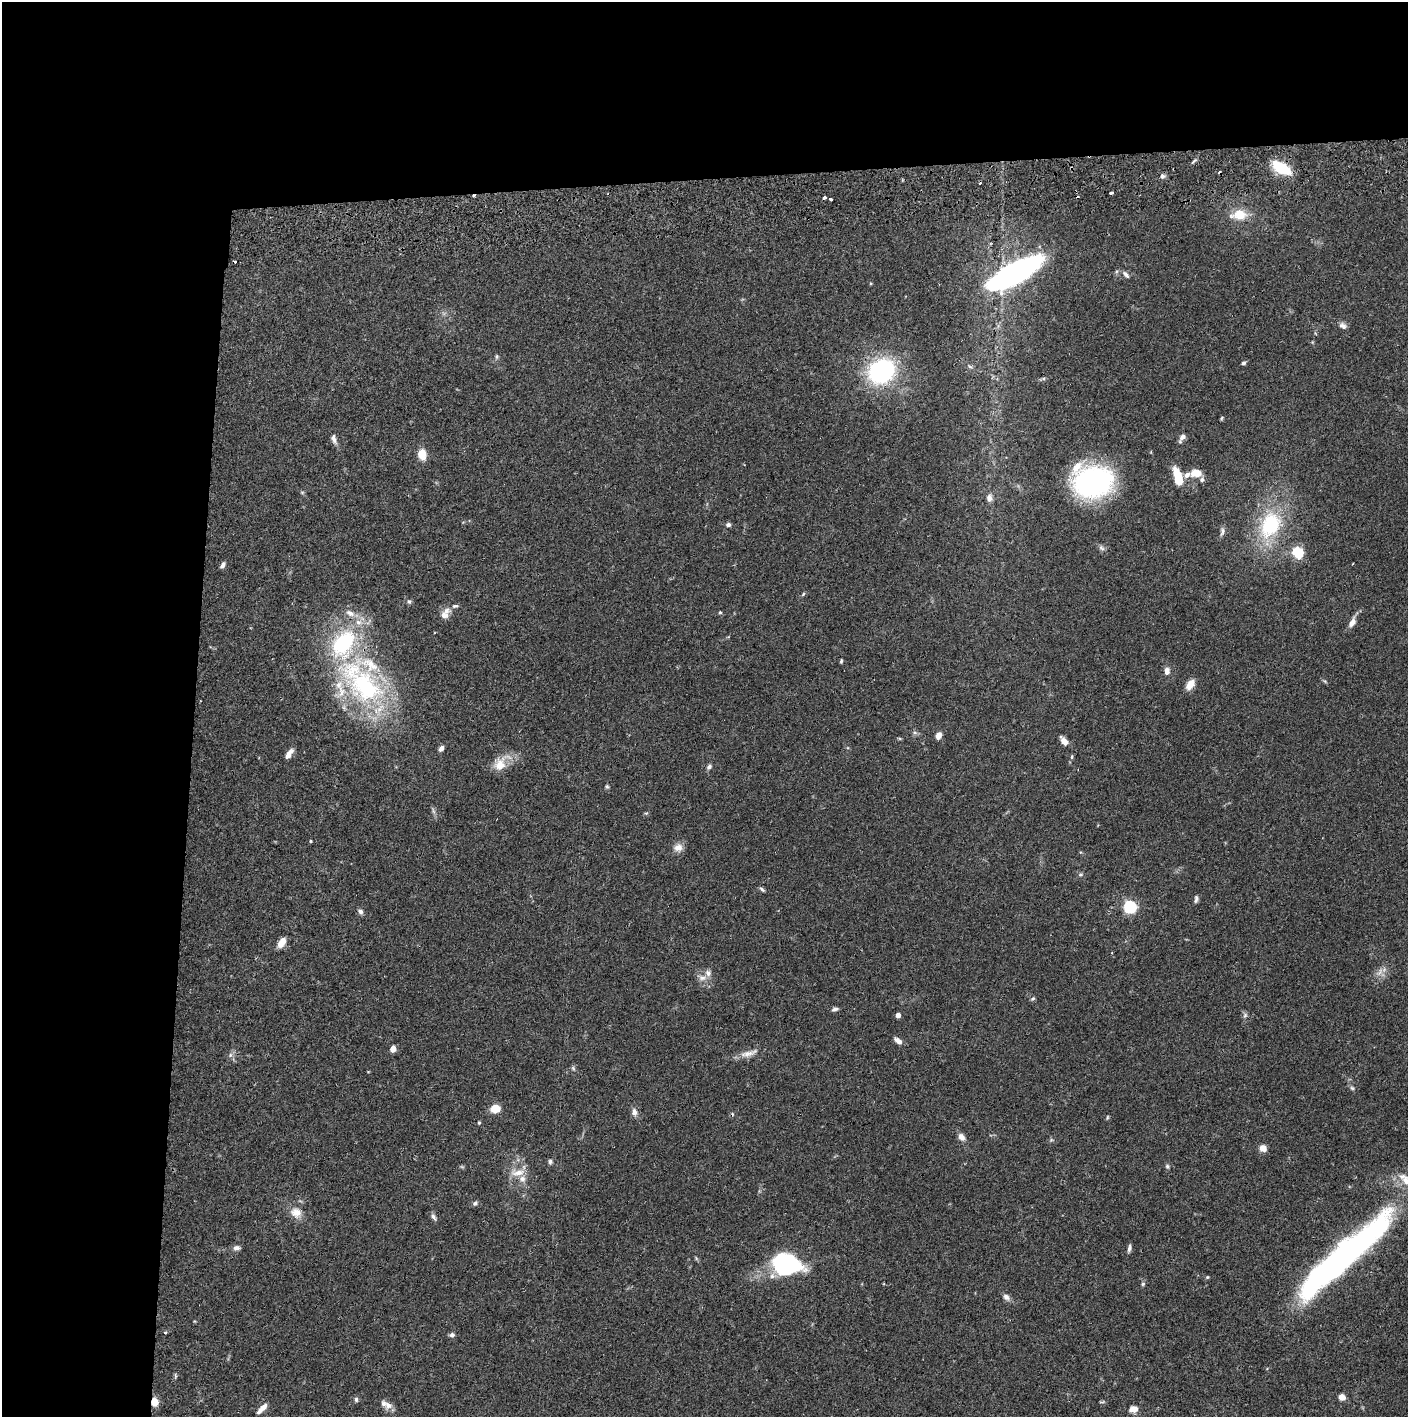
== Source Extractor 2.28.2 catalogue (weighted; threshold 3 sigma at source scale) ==
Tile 1 of 3 x 3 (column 1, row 1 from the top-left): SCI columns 4-1409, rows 2888-4302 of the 4228 x 4360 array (HDU 1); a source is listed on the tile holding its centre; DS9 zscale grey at full resolution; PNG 1410 x 1419 px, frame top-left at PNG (2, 2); no overlay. Shown black and unused: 24% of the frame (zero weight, under 2 of 3 exposures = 3% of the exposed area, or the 3 px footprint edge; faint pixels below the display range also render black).
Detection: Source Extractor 2.28.2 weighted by HDU 2 'WHT'; one run over the whole footprint, this tile lists its part. Background 0.0687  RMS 0.0048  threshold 0.0217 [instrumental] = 3 sigma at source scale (4.5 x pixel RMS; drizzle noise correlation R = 1.50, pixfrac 1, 0.05/0.05 arcsec/px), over >= 5 px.
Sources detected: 124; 1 too faint to see at this stretch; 3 inside a brighter object's white glare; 5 cosmic-ray / hot-pixel residue — not listed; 13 inside a brighter listed object's ellipse — not listed separately; the other 102 listed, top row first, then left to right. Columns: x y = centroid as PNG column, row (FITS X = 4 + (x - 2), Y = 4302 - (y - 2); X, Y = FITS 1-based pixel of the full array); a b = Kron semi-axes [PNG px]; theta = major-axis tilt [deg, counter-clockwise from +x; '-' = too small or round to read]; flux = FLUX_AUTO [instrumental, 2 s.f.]
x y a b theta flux
1194 161 10 3 31 0.87
1281 168 18 9 -30 20
1162 176 6 6 - 1.4
1111 193 3 3 - 1.4
474 196 3 2 - 0.98
830 199 3 3 - 1.1
1239 215 17 10 6 10
1013 274 47 14 29 190
1126 275 12 5 -48 1.7
1343 326 11 7 -34 2
496 356 6 6 - 0.88
1244 363 5 5 - 0.95
970 367 8 5 -39 1.1
881 371 26 22 32 62
1221 418 6 3 71 0.54
1182 437 8 6 44 2.6
334 439 13 6 -73 2.3
422 454 9 6 -75 9.5
1196 473 12 8 2 6.5
1178 477 19 8 -74 11
1093 482 28 22 -4 130
302 492 6 4 0 0.61
989 498 11 8 -90 2.4
728 525 6 5 - 1.3
1270 525 27 19 65 38
1222 531 12 6 80 1.6
1101 548 9 6 -40 1.4
1298 553 10 8 -52 15
1353 564 3 2 - 0.38
223 565 8 5 56 1.6
803 594 7 3 53 0.58
409 601 6 6 - 1
720 612 5 4 - 0.55
350 613 15 9 -26 4
445 615 14 11 30 3.5
1352 622 15 7 64 3
841 661 6 3 81 0.61
1167 671 10 7 88 2.4
363 684 77 37 -48 98
1190 684 14 8 55 4.1
915 733 7 4 -19 0.91
939 735 9 6 72 2.6
1064 741 11 6 -46 3.3
441 748 6 4 50 2.2
289 754 12 5 55 3.1
1072 757 6 4 71 0.7
501 763 28 13 46 8.1
709 767 7 6 - 1.3
607 786 6 4 -68 0.71
433 811 10 4 -77 1.2
646 813 6 4 17 0.59
310 841 4 3 - 0.5
678 847 11 10 - 3.7
1080 874 7 6 - 0.92
762 889 8 4 -38 0.88
1196 899 9 5 85 1.2
1130 907 6 6 - 72
360 912 8 6 -63 1.5
282 942 10 6 59 6.5
1380 972 14 5 55 2.6
702 978 13 8 -6 2.8
1033 998 6 5 - 0.77
835 1009 9 5 11 1.2
898 1015 4 4 - 3.4
1245 1015 7 6 - 1.2
898 1041 10 6 -40 2.5
393 1049 5 4 - 8.8
749 1053 28 8 17 4.6
230 1055 7 5 49 1.3
573 1068 7 4 -46 0.77
1352 1088 6 5 - 0.8
495 1109 8 7 - 7.9
634 1112 9 7 -77 2.4
1107 1117 6 3 71 0.55
479 1123 5 4 - 0.53
961 1137 11 8 -53 2.3
1051 1140 6 4 44 0.7
1263 1148 7 7 - 3.7
550 1162 6 5 - 1.1
1167 1166 6 6 - 0.93
518 1173 22 9 10 5.4
1406 1180 19 12 -66 7.1
475 1203 7 5 53 0.98
296 1213 17 14 -23 5.6
433 1217 9 6 -59 1.4
236 1248 9 6 2 1.9
1129 1248 10 4 77 1.3
1344 1256 123 21 42 200
696 1258 6 4 -72 0.6
786 1269 19 13 -8 27
1207 1277 5 4 - 0.53
1143 1284 6 5 - 0.79
1006 1297 9 7 -44 2.1
165 1332 4 3 - 0.78
452 1335 7 5 4 1.3
175 1376 7 4 -76 0.7
1342 1397 6 5 - 3.7
356 1399 7 5 -90 0.96
154 1402 7 5 88 7.4
388 1405 12 11 - 3
262 1408 15 6 45 3.8
1134 1409 8 6 12 4.1
Overlapping masked pixels (flux is a lower limit): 5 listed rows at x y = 1281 168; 474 196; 1013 274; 363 684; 154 1402
Isophote crosses this tile's border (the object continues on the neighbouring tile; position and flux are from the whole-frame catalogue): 2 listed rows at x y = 1406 1180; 1344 1256